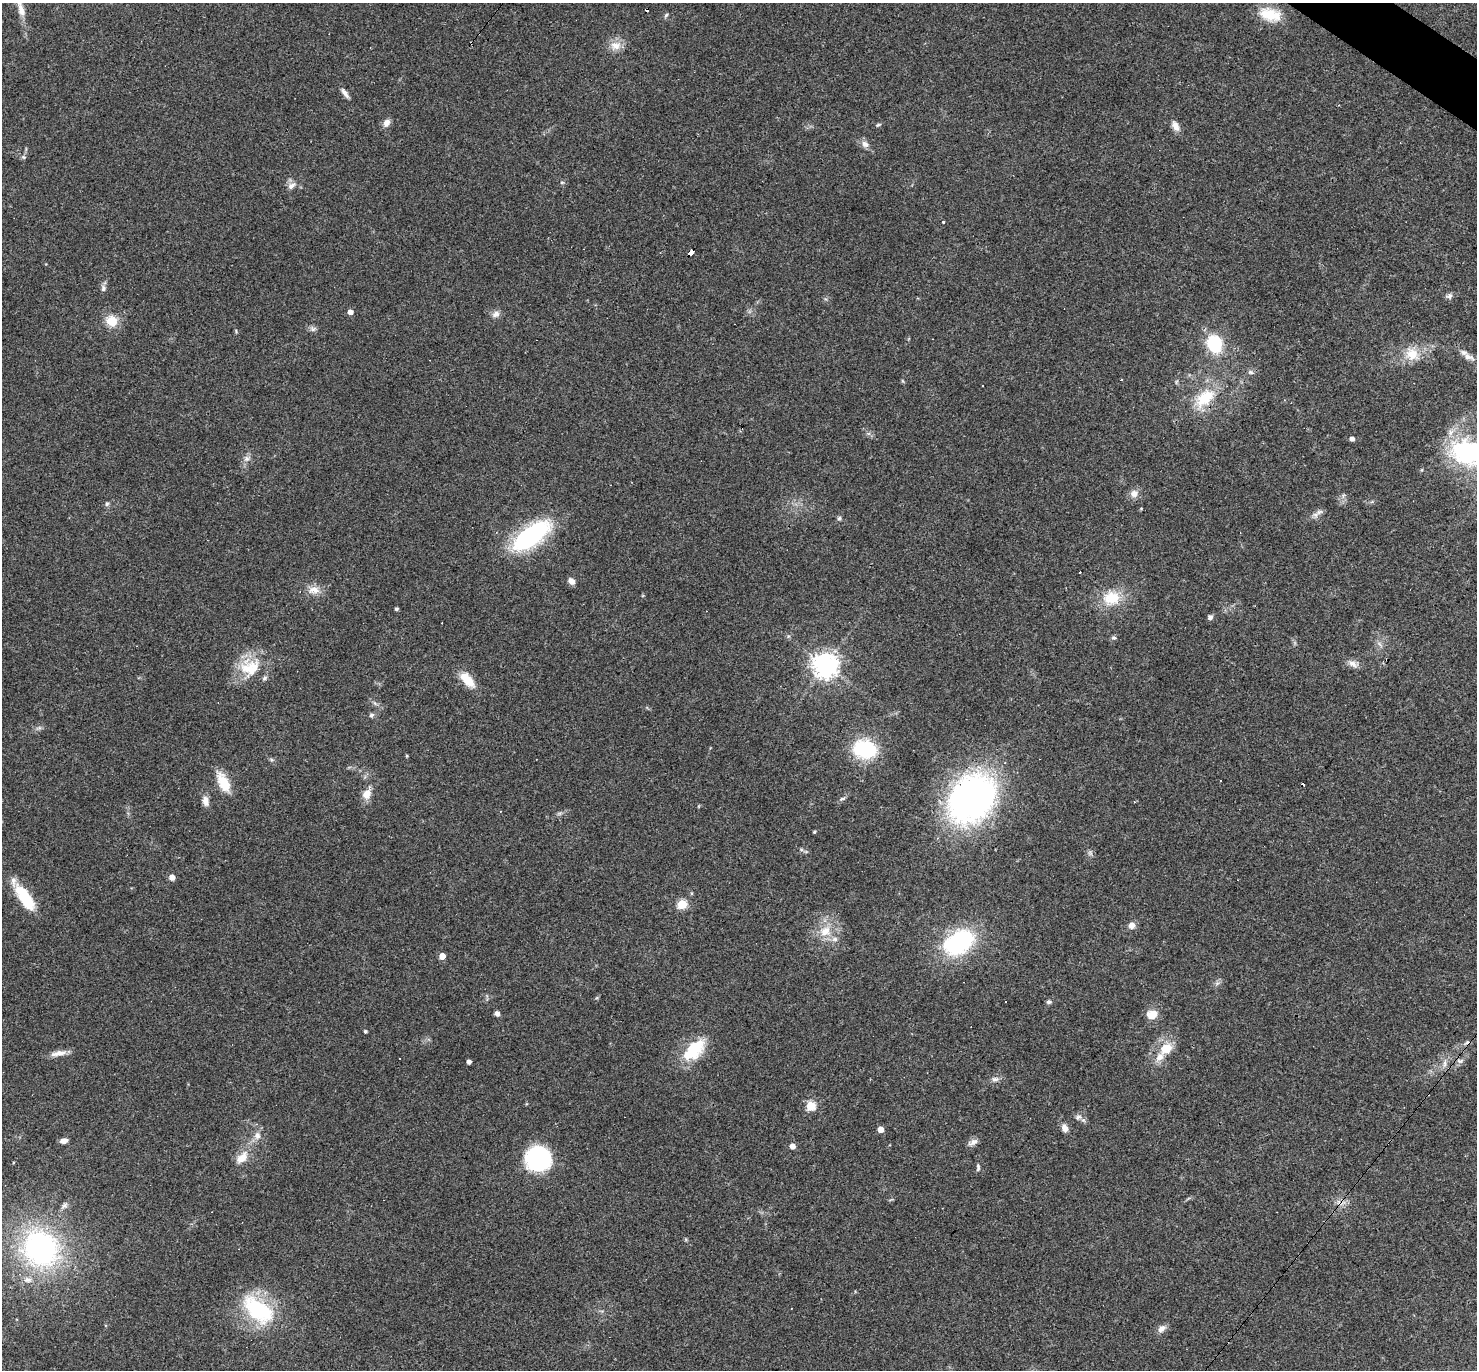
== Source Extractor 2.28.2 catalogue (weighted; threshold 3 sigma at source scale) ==
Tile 10 of 4 x 4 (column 2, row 3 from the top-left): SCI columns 1476-2950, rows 1657-3024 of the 5901 x 5907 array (HDU 1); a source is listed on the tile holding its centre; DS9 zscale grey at full resolution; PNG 1479 x 1372 px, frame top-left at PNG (2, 3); no overlay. Shown black and unused: <1% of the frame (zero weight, under 3 of 4 exposures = <1% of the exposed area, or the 3 px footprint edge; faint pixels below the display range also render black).
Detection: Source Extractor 2.28.2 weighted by HDU 2 'WHT'; one run over the whole footprint, this tile lists its part. Background 0.0572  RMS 0.0052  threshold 0.0232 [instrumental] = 3 sigma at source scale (4.5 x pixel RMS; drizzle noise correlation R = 1.50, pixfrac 1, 0.05/0.05 arcsec/px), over >= 5 px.
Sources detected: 116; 1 too faint to see at this stretch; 2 inside a brighter object's white glare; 11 cosmic-ray / hot-pixel residue — not listed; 9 inside a brighter listed object's ellipse — not listed separately; the other 93 listed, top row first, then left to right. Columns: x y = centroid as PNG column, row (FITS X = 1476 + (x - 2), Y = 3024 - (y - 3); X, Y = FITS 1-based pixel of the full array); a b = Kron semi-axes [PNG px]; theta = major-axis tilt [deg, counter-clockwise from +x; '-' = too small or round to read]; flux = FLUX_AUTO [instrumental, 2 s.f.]
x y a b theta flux
21 10 19 9 -73 5.5
1269 14 25 17 -16 13
666 15 8 4 54 0.78
616 45 16 12 7 5.5
345 93 15 5 -54 2.3
387 123 11 7 54 2.8
878 125 8 4 19 0.77
1175 126 13 7 -63 3.5
865 144 10 8 -42 2.6
562 182 5 3 - 0.57
291 186 10 7 59 2.7
943 221 3 3 - 1.5
691 252 7 4 50 69
103 288 8 6 88 1.7
1450 296 8 6 87 1.4
350 312 4 4 - 3.3
496 314 11 8 32 2.6
111 321 15 14 - 8.4
313 329 9 6 -15 1.5
1214 344 16 13 -71 29
1412 354 20 17 -50 9.9
1468 357 17 8 -21 3.4
1250 372 8 6 -15 1.4
1121 379 3 2 - 0.66
903 381 6 4 -70 0.57
1176 382 6 4 71 0.65
1204 398 34 18 44 20
1352 439 4 4 - 2.3
1470 453 52 32 -13 62
246 459 9 8 - 2.2
1134 493 12 10 36 3.4
107 504 6 5 - 0.96
1319 512 11 6 22 2.1
839 518 6 5 - 0.99
531 536 39 16 36 75
571 581 9 7 -39 2.6
314 590 17 11 2 5.3
1112 598 25 20 16 15
396 609 4 3 - 0.96
1210 617 5 4 - 2.1
1114 638 7 6 - 1
1353 664 15 8 -32 3
825 665 8 8 - 540
250 667 31 25 21 18
467 680 23 11 -48 9.3
375 703 9 3 -45 1
372 715 6 6 - 1.1
39 728 7 4 18 1.1
865 749 26 19 -8 30
407 756 3 3 - 0.57
223 783 25 11 -64 12
367 794 11 10 - 5.4
971 798 39 31 45 230
842 799 9 4 12 0.99
205 801 13 8 -77 3.4
1134 802 4 3 - 0.42
814 832 3 3 - 0.69
801 849 6 4 -19 0.75
172 877 4 4 - 4.5
22 890 23 12 -20 9.2
682 904 5 5 - 29
1132 925 8 7 - 3.1
825 931 17 15 22 10
959 942 24 16 32 75
442 956 4 4 - 6.6
1006 1002 3 2 - 0.76
1049 1002 6 5 - 1.1
497 1013 6 5 - 1.9
1152 1015 10 8 10 8.4
365 1031 4 3 - 0.89
695 1046 28 19 13 15
1166 1049 17 13 40 10
58 1053 22 7 10 4
1460 1061 11 6 -1 1.8
469 1062 4 4 - 2.7
1445 1064 13 4 83 1.9
995 1079 10 7 6 2
811 1106 5 5 - 29
1078 1117 10 7 19 2
1065 1128 9 7 -66 2.9
881 1129 5 4 - 6
257 1136 12 9 -88 3.5
64 1141 8 5 10 2.7
973 1142 15 6 26 2.3
792 1146 5 4 - 3.9
242 1158 19 11 46 7
538 1159 25 24 - 45
978 1167 10 5 87 1.2
64 1205 11 7 48 1.9
41 1249 39 35 -48 110
791 1308 3 2 - 0.33
258 1310 37 21 -40 46
1161 1329 10 8 44 2.8
Overlapping masked pixels (flux is a lower limit): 1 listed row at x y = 691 252
Isophote crosses this tile's border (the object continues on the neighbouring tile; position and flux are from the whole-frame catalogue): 2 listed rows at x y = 21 10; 1470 453